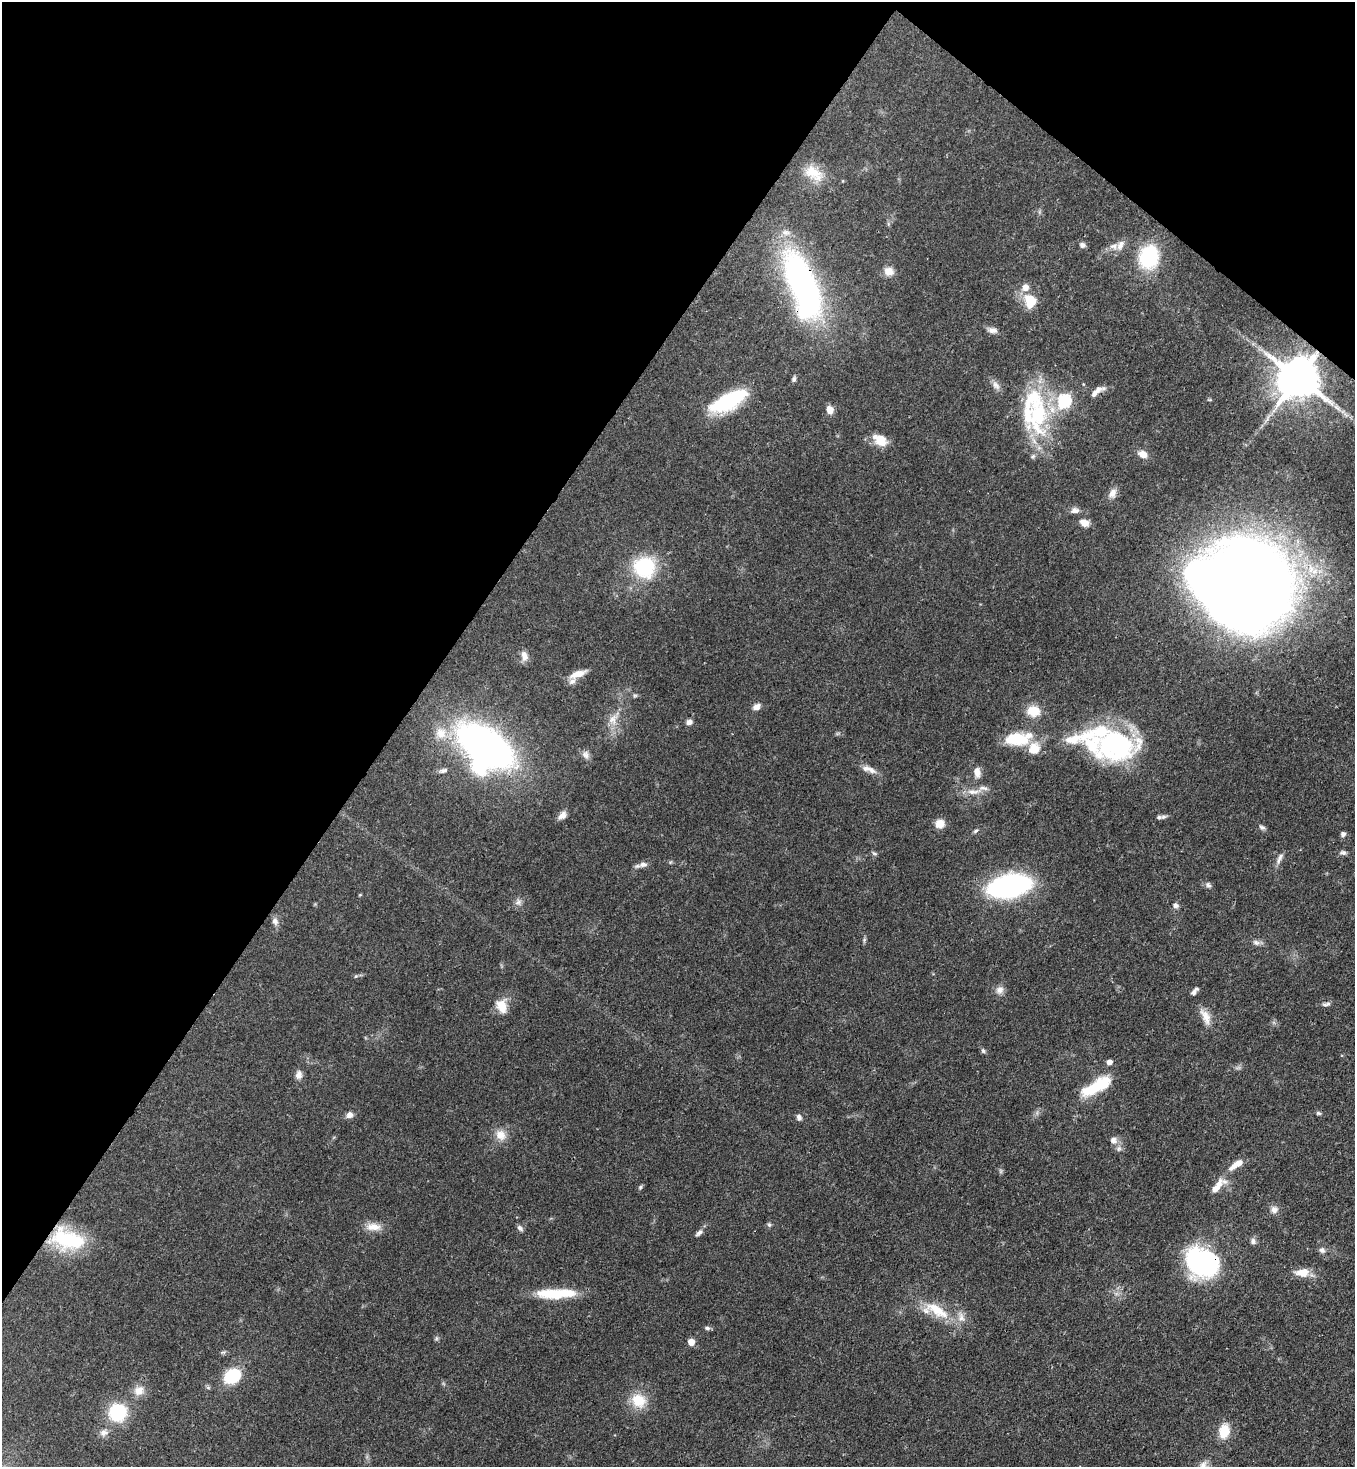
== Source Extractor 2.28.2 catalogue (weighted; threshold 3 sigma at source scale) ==
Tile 2 of 4 x 4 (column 2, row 1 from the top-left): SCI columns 1717-3069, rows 4456-5920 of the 6000 x 5978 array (HDU 1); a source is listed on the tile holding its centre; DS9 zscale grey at full resolution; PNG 1357 x 1469 px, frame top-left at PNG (2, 2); no overlay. Shown black and unused: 34% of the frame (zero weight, under 3 of 4 exposures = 7% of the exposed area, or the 3 px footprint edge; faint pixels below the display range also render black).
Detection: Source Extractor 2.28.2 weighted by HDU 2 'WHT'; one run over the whole footprint, this tile lists its part. Background 0.0729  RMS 0.004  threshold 0.018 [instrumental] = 3 sigma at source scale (4.5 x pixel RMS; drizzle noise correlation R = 1.50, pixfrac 1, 0.05/0.05 arcsec/px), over >= 5 px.
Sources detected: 112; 3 inside a brighter object's white glare — not listed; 12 inside a brighter listed object's ellipse — not listed separately; the other 97 listed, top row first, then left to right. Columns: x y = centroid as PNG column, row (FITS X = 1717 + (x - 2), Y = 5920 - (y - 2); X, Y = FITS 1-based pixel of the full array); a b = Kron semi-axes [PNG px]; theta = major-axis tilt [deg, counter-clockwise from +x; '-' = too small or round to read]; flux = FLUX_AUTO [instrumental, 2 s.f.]
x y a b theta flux
813 173 29 16 -35 9.2
1082 245 8 6 -30 1.3
1120 245 15 8 60 2.6
1149 256 23 18 75 29
889 271 13 11 -11 3.3
802 285 67 25 -71 130
1025 287 10 9 - 3
1030 301 12 9 -65 12
992 330 13 8 -7 2
1298 378 12 11 - 1600
794 379 7 5 76 0.85
996 385 13 8 -53 2.2
1094 394 15 8 53 2.2
728 401 41 15 28 32
1064 401 7 6 - 57
830 410 9 7 -75 3.1
1038 415 61 29 -90 40
880 440 17 11 -33 6.9
1143 454 12 8 -22 3.3
1112 493 13 9 59 2.7
1075 510 11 8 -5 1.9
1084 523 11 8 -24 3.2
644 567 23 22 - 26
1253 582 72 55 -70 670
524 656 14 8 -75 2.6
578 674 21 7 19 4.2
635 695 7 4 0 0.65
756 707 10 7 29 2.1
1033 711 16 13 -15 6.6
613 719 16 10 49 4.4
689 722 7 6 - 1.6
441 733 17 15 -65 7.1
1018 739 34 16 7 15
485 745 42 22 -33 220
1115 746 51 34 2 60
586 755 11 9 -62 2.1
871 770 14 8 -35 2.5
443 771 12 5 17 1.4
977 772 10 7 -81 3.1
973 792 18 7 -1 3.6
562 815 12 7 43 2.2
1159 817 8 7 - 1.1
940 824 10 9 - 4.1
1262 827 9 5 -28 1
976 831 7 4 27 0.77
1343 834 7 5 80 1.1
874 853 6 4 -19 0.65
1343 853 8 6 -19 1.1
1280 857 11 6 67 1.6
643 864 11 7 -2 1.9
1208 885 8 6 -46 1.1
1009 886 26 14 12 130
518 902 9 8 - 1.7
1176 905 8 7 - 1.3
275 921 10 8 -67 1.8
864 940 7 4 73 0.66
1256 942 9 6 -26 1.5
356 976 5 4 - 0.51
1000 990 11 10 - 2.4
1194 992 9 6 58 1.5
1326 1004 12 5 10 1.2
502 1006 16 12 -73 6.1
1206 1017 23 10 -66 4.5
983 1051 7 5 -72 0.81
1109 1062 5 5 - 2.5
299 1075 12 9 85 2.1
1096 1087 34 11 29 18
1318 1113 6 5 - 0.65
349 1115 8 7 - 2.1
799 1117 8 7 - 1.3
501 1135 15 13 -46 4.6
1113 1140 9 8 - 2.1
1119 1149 8 6 69 1.2
1236 1164 21 7 36 4.5
1217 1186 26 9 52 5.2
640 1187 6 5 - 0.65
1274 1210 10 10 - 2.1
769 1225 6 5 - 0.69
373 1227 20 10 -2 4.6
520 1228 9 6 -45 1.1
699 1233 12 6 43 1.4
68 1239 42 22 -14 28
1253 1241 8 7 - 1.3
1322 1250 8 7 - 1.3
1203 1262 29 24 -28 77
1302 1272 16 9 7 5.4
555 1294 42 12 -2 16
937 1310 40 14 -31 13
707 1328 7 5 -4 0.85
691 1342 5 5 - 4.9
232 1376 13 10 32 22
139 1391 14 12 33 4
639 1400 21 18 -41 9.1
118 1412 15 15 - 24
1224 1431 15 11 78 8.3
104 1433 11 8 7 2.1
1203 1465 13 9 69 2.7
Overlapping masked pixels (flux is a lower limit): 5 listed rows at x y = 802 285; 1298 378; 1253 582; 68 1239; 1203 1262
Isophote crosses this tile's border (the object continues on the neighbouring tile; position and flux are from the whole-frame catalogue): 1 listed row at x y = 1203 1465